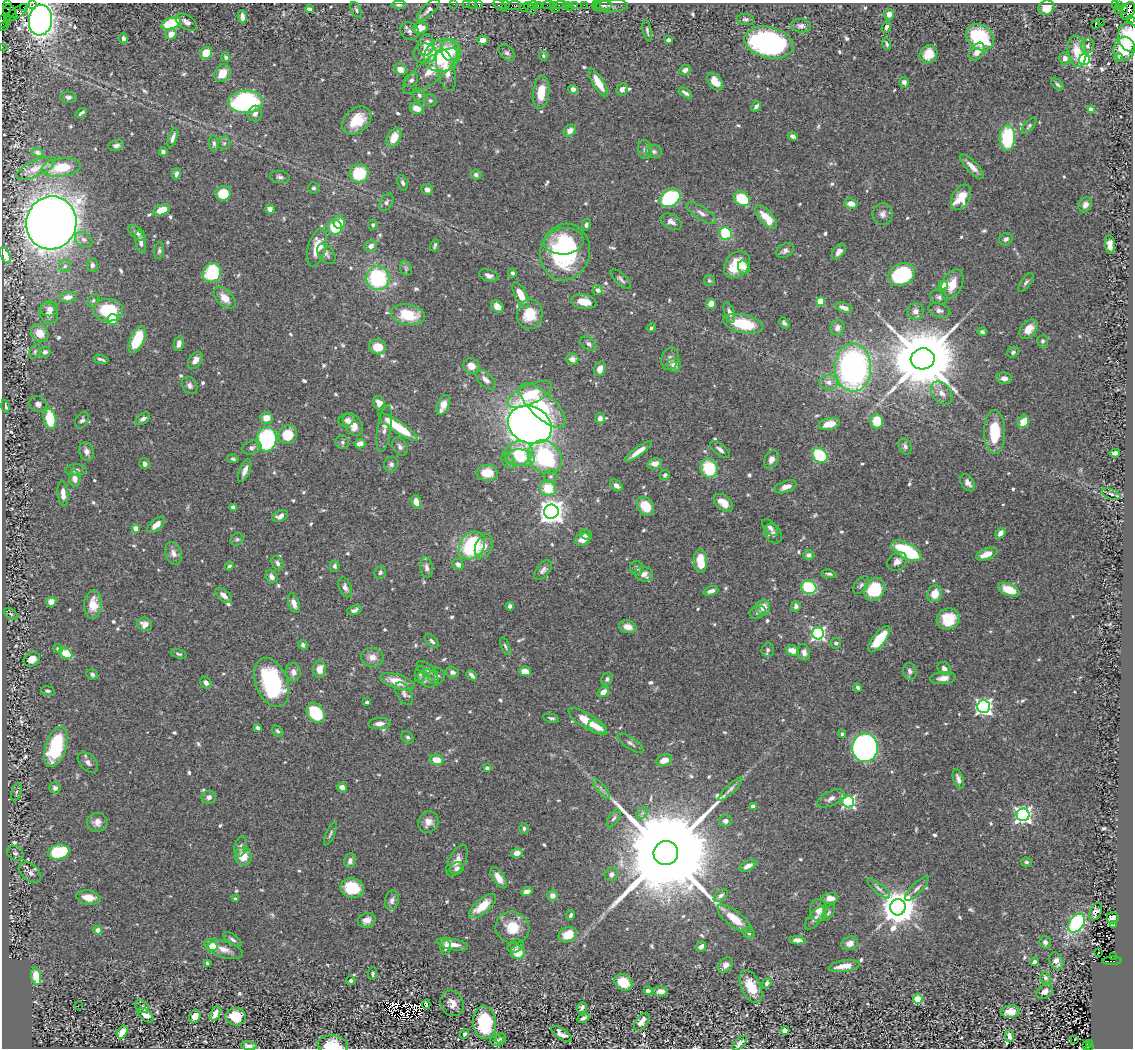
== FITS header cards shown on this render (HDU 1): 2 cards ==
NAXIS1  =                 1131
NAXIS2  =                 1046

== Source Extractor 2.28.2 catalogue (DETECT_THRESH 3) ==
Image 1131 x 1046 px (HDU 1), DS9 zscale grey, 1 PNG px = 1 image px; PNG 1135 x 1050 px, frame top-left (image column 1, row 1046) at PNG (2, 3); each listed source drawn as its Kron ellipse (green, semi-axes under 4 px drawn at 4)
Background 0.744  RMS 0.017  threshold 0.0512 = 3 sigma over >= 5 px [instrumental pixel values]
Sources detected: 713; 2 with non-positive FLUX_AUTO (blend fragments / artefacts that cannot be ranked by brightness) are neither listed nor drawn; of the other 711, the 500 brightest by FLUX_AUTO listed and drawn (211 fainter detections omitted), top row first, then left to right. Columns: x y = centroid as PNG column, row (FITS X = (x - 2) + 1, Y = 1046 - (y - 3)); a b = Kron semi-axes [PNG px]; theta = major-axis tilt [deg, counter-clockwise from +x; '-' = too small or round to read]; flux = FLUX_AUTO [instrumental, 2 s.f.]
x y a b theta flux
33 3 2 2 - 20
7 4 3 3 - 84
454 4 2 2 - 13
466 4 2 2 - 21
472 4 2 2 - 8
399 5 7 4 -2 2.3
479 5 4 3 - 88
505 5 2 2 - 6.2
514 5 7 3 5 120
533 5 4 2 - 52
538 5 3 2 - 47
548 5 5 2 - 35
554 5 3 2 - 37
561 5 6 2 -1 31
566 5 2 2 - 11
574 5 3 3 - 62
584 5 2 2 - 21
596 5 2 2 - 9.5
604 5 8 4 3 2.4
1115 5 3 2 - 42
500 6 7 4 -37 120
610 6 18 6 2 4
1119 6 3 3 - 18
23 7 2 2 - 15
569 7 3 2 - 15
524 8 3 2 - 88
530 8 7 4 -47 50
1046 8 8 7 - 12
309 9 4 3 - 3
556 9 3 2 - 490
1124 9 5 3 - 180
9 10 6 6 - 480
356 10 9 5 -63 2.8
428 10 14 5 43 5.6
1118 10 2 2 - 8.9
1128 11 9 6 63 590
17 12 13 5 33 320
12 14 3 2 - 280
889 14 5 5 - 7.5
242 17 6 4 -88 5.2
8 19 2 2 - 410
746 19 8 5 -5 3
1130 19 4 3 - 50
40 20 15 11 81 410
3 21 6 2 86 27
186 22 12 6 -33 5.8
1101 22 2 2 - 460
171 23 10 5 18 54
1095 25 4 2 - 5.3
4 26 5 2 - 34
801 26 10 6 -7 4.9
886 27 6 4 68 2.7
420 28 8 5 13 15
410 31 9 8 - 4.9
647 31 11 3 -78 2.5
171 34 6 5 - 10
980 37 15 12 -38 76
1129 37 14 10 -80 33
123 38 5 4 - 3.6
482 40 5 4 - 10
668 40 4 4 - 3.3
769 43 25 15 -13 260
887 44 6 4 -69 2.7
426 45 10 8 78 16
1088 46 7 6 - 3.9
2 47 2 2 - 6.5
1124 49 12 10 80 36
451 50 11 9 -73 23
1077 51 15 9 -80 23
977 52 10 6 55 9.4
206 53 6 5 - 25
425 53 11 10 - 15
507 53 9 6 -45 3.3
929 54 9 8 - 17
442 56 18 16 22 80
544 56 5 4 - 3.2
226 57 5 4 - 2.2
1065 58 6 5 - 7.1
1119 58 4 4 - 2.5
1084 59 6 5 - 190
400 69 6 5 - 10
446 70 22 9 -76 17
685 70 6 5 - 5.3
430 71 34 11 38 23
222 73 9 7 55 19
411 80 7 6 - 3.8
715 82 10 6 -51 13
904 82 5 5 - 4.7
598 83 16 5 -59 20
1057 84 7 4 -41 2.4
573 89 5 4 - 5.8
622 89 6 5 - 5.9
541 92 16 8 84 24
685 93 7 4 -33 3.8
419 95 7 5 -52 3.4
68 97 8 5 -4 4.1
430 100 6 6 - 2.9
245 102 17 11 1 190
756 106 6 4 49 4
417 108 7 5 -24 12
1091 109 4 4 - 15
81 113 6 3 34 2.6
255 113 8 7 - 4.8
357 120 16 12 42 35
1029 126 10 4 49 2.5
570 131 7 5 37 7.2
793 136 5 4 - 4.4
394 137 10 6 64 19
173 138 10 4 72 4.1
1007 138 13 7 88 80
214 143 8 5 -85 3
224 143 6 6 - 2.9
116 145 7 5 14 4.2
645 149 10 7 -77 3.7
654 151 8 6 -4 3.3
163 152 4 4 - 4
37 153 6 4 -20 3
61 167 20 9 7 31
972 167 16 5 -45 9.1
36 168 22 7 24 8.7
359 173 9 9 - 48
176 174 6 4 75 3.4
476 175 5 5 - 2.8
280 177 10 6 -9 3.7
403 183 8 5 -71 3.3
313 188 5 5 - 2.6
427 189 5 5 - 5.5
223 193 7 7 - 31
961 197 14 8 59 28
670 198 11 8 32 150
742 199 8 6 -33 62
386 202 9 6 60 3.6
851 204 7 5 -10 11
1085 205 8 6 56 6
270 209 4 4 - 8.2
162 210 9 5 19 20
701 213 17 6 -33 6.9
883 214 11 10 - 6.5
766 217 15 6 -47 28
671 222 11 7 -30 6
51 223 27 25 74 1500
339 223 6 6 - 18
373 225 5 4 - 2.4
586 225 6 3 78 2.4
335 227 7 7 - 44
137 233 10 5 -41 4.6
726 234 6 6 - 55
84 239 9 6 -31 4.7
1006 239 7 6 - 4.1
564 241 20 13 5 81
141 242 12 5 -79 4.9
435 245 6 3 72 2.3
1110 245 9 5 -84 8.5
371 246 6 5 - 6.3
317 247 20 9 74 26
785 250 9 6 31 4.4
159 251 8 5 81 2.5
565 252 28 24 73 130
839 252 9 5 52 5.7
326 254 11 7 -54 4.6
5 255 8 4 -67 10
737 264 15 11 47 37
92 265 6 5 - 3.1
65 266 6 6 - 2.6
744 267 7 5 -56 4.9
406 268 7 5 -71 2.5
212 273 10 9 - 73
512 273 4 4 - 2.6
489 275 10 5 -19 5.7
901 275 14 11 28 100
378 278 12 11 - 110
621 279 13 5 -44 3.8
709 281 5 5 - 2.2
1026 282 11 5 54 3
952 284 16 9 64 21
943 285 4 4 - 28
598 290 5 4 - 7.3
521 295 14 6 -62 20
68 297 8 5 6 8.4
939 297 9 7 -27 3.7
225 298 13 8 -47 14
93 300 7 5 50 2.5
821 301 4 4 - 40
584 302 12 7 -8 17
711 304 5 5 - 10
497 307 7 5 -45 8.5
844 308 9 4 -17 8
49 309 8 7 - 5.5
108 310 15 11 -3 56
939 310 11 7 -15 5.4
916 311 8 8 - 8.6
729 312 11 5 -70 4.7
49 313 10 8 -59 7.6
408 314 17 10 -11 40
530 314 15 13 84 32
113 319 5 5 - 28
784 323 6 4 -49 2.7
743 324 20 9 -12 50
651 328 5 4 - 2.5
837 328 8 6 66 5.6
1028 329 11 7 51 15
982 332 5 4 - 2.6
40 333 9 8 - 15
137 340 14 6 65 47
1043 341 6 5 - 2.3
179 344 8 5 79 6.9
588 344 9 6 -36 4.7
378 347 8 7 - 24
35 352 8 5 65 2.2
45 352 5 5 - 4.4
1013 352 6 5 - 2.7
101 359 7 3 -18 2.8
572 359 6 5 - 7.4
670 359 11 8 72 5.4
923 359 12 10 12 15000
195 360 9 6 57 8.1
674 365 7 6 - 9.2
471 366 8 7 - 10
853 368 24 18 -89 340
600 369 7 5 75 11
1004 378 7 6 - 5.6
486 380 12 6 -45 7.4
829 382 9 7 -8 8
190 385 9 7 -55 4.2
942 393 13 9 -52 9.1
530 394 24 9 26 49
379 403 7 5 -63 8.6
38 404 8 7 - 4.5
443 405 10 5 65 15
6 406 6 4 -78 3.8
543 406 29 12 -43 48
266 418 6 6 - 12
600 418 5 5 - 6.7
50 419 10 6 -80 41
143 419 8 5 34 3.9
82 420 9 6 64 3.1
347 420 8 6 17 5.6
877 421 7 6 - 30
1023 422 6 5 - 21
353 424 13 8 -53 15
829 424 10 5 13 19
530 425 22 18 -25 1200
398 427 23 5 -34 45
384 429 24 7 81 8.2
995 432 22 10 -89 48
288 435 9 9 - 35
267 439 12 10 86 170
342 442 7 6 - 3.1
360 444 5 4 - 9.9
905 446 8 6 -65 3.5
252 447 10 6 18 4.2
400 447 10 7 -58 4
720 449 11 5 -39 4.7
86 451 9 7 -72 5.5
638 452 16 4 36 11
518 453 14 12 22 37
1115 453 5 4 - 4.3
820 455 8 6 -39 78
545 457 18 15 -41 120
521 458 14 8 -7 27
233 459 5 4 - 2.4
771 459 9 6 61 7.4
508 461 8 6 -60 4.7
145 464 5 5 - 3.6
391 464 7 7 - 3.9
655 464 7 5 14 9.6
709 468 10 8 -69 51
76 470 11 5 1 4.3
245 470 12 5 68 7.2
487 473 10 8 1 22
665 475 5 4 - 2.6
551 476 7 6 - 3.3
75 478 8 6 -84 7.5
968 483 9 6 -55 6.2
616 485 7 5 -40 7.1
786 487 11 5 19 9.7
548 488 8 7 - 31
63 493 13 5 -85 8.1
1111 494 10 5 -21 3.8
416 502 7 5 -78 10
723 503 11 7 -40 13
645 506 10 8 -54 23
233 507 4 4 - 6.6
551 512 7 7 - 1100
280 516 8 5 26 6.4
156 525 10 5 40 10
136 528 4 4 - 15
770 528 10 5 -48 4.1
773 533 10 8 -57 4.6
1000 533 6 4 52 6.9
586 535 6 5 - 3.4
237 539 7 5 37 2.3
583 539 8 6 18 12
472 546 15 12 52 91
484 546 12 8 66 9.9
906 551 16 7 -28 87
173 553 11 8 -71 7.4
987 554 11 5 21 15
809 555 5 5 - 5.1
700 561 12 6 -88 25
897 561 10 8 33 7.2
277 563 8 5 -59 4.2
458 564 6 5 - 6.4
229 566 5 4 - 2.7
335 566 6 4 -90 2.7
426 568 10 6 -84 5.3
637 568 7 6 - 3.4
543 570 11 6 52 4.6
380 572 6 5 - 2.5
644 574 9 7 -14 7.8
829 574 7 3 -7 2.4
271 577 7 5 -54 5
861 585 10 6 50 3.1
345 587 10 6 -69 4.9
809 587 8 6 -21 89
874 589 12 9 57 62
1009 590 11 6 -22 28
711 591 7 4 19 5.6
935 594 8 7 - 17
224 595 10 5 -40 7.2
51 602 5 4 - 12
294 603 10 5 -72 7.2
93 605 14 9 88 19
510 606 4 4 - 3.7
796 606 5 4 - 4.7
763 607 7 7 - 12
354 610 8 4 19 3.8
758 612 8 6 19 3.2
11 614 7 5 -37 2.3
948 619 12 10 24 35
145 624 7 6 - 8.8
628 627 9 6 -13 10
818 633 6 6 - 260
879 639 16 6 52 43
432 641 8 4 -44 3.3
836 643 5 5 - 2.8
303 645 5 4 - 3.1
505 646 9 4 -68 2.3
58 649 5 4 - 2.5
768 650 7 6 - 3.1
792 650 6 5 - 16
804 652 8 6 -74 6
66 653 7 5 -35 30
179 654 8 4 -16 2.3
372 657 11 9 -11 9.1
32 659 8 6 30 9.7
319 669 8 6 87 11
944 669 7 6 - 5.3
427 670 12 6 -37 4.3
525 671 6 5 - 14
910 671 8 7 - 4.5
293 672 9 7 -85 6.4
452 672 6 5 - 3.5
92 674 6 5 - 3.2
420 675 8 5 88 2.8
472 675 6 3 -46 4.9
437 676 8 8 - 4.4
428 678 10 8 -28 6.8
943 678 13 6 6 8.3
607 679 7 5 62 2.6
397 681 18 7 -17 20
272 682 25 16 -68 130
206 683 6 5 - 4.9
858 687 4 4 - 3.2
48 691 7 4 -11 2.8
603 692 6 4 34 9.1
404 694 12 7 -60 4.4
367 702 4 3 - 3
984 707 6 6 - 410
316 713 11 8 -53 75
551 718 8 4 -11 2.4
588 722 23 7 -32 29
379 724 11 5 3 7.1
598 727 10 6 -27 9.6
258 728 4 3 - 2.9
278 731 6 4 -48 2.8
842 734 4 4 - 2.3
408 737 7 5 -45 2.4
630 743 15 5 -34 4.5
56 747 21 10 73 85
865 748 14 13 - 430
436 760 7 5 -14 16
664 760 8 5 21 12
88 762 12 7 -45 5.5
487 768 4 4 - 4.7
958 779 10 5 -72 5.5
342 787 5 4 - 9.6
55 788 6 5 - 4.1
601 788 13 4 -51 4
730 789 16 4 44 4.8
16 792 9 5 74 2.3
209 797 7 6 - 4.7
831 798 15 7 24 6.7
848 802 6 5 - 200
753 806 4 4 - 8.1
642 813 7 5 46 2.8
1023 815 6 6 - 380
614 818 10 5 58 3.2
726 821 6 5 - 4.5
97 822 10 9 - 7.5
428 822 11 10 - 9.3
524 828 5 4 - 2.8
330 834 12 3 66 2.6
241 847 10 6 76 4.3
59 852 10 7 12 66
15 853 9 7 -35 3.9
517 853 6 5 - 9.6
666 853 12 12 - 52000
243 857 9 8 - 18
457 860 17 8 64 9.8
350 861 7 6 - 5
1026 862 5 4 - 2.7
748 866 9 4 27 7.4
457 868 7 6 - 4.4
30 872 12 8 -39 6
611 874 7 6 - 4.6
499 878 12 5 -57 13
352 888 12 9 -11 41
879 888 14 4 -40 4.4
917 888 16 5 46 4.9
527 891 6 4 14 8.5
553 895 5 5 - 8.6
721 896 8 5 39 4
89 897 12 7 -9 13
830 898 8 5 3 9.5
236 899 4 3 - 6.2
392 900 10 7 78 4.8
482 906 17 7 40 25
898 907 8 7 - 2900
818 910 11 8 -89 9.3
1096 912 9 5 65 3.2
828 913 9 4 56 2.2
571 915 4 3 - 2.5
815 918 14 6 50 5.5
1113 918 6 6 - 6.1
735 919 21 8 -38 22
367 920 9 7 20 8.8
1076 923 10 7 54 170
1114 925 4 3 - 2.2
512 928 17 16 - 30
98 930 4 4 - 17
749 933 6 5 - 2.7
568 935 9 7 25 24
232 939 11 5 -35 3.5
797 940 8 4 -3 8.5
1045 942 6 5 - 4.7
850 943 8 6 22 9
452 944 16 5 -11 12
213 946 5 4 - 49
516 946 8 6 22 3.1
446 947 7 5 90 4.2
701 947 5 4 - 4.8
223 949 20 8 -18 11
518 952 7 6 - 22
1099 953 3 2 - 2.7
1113 956 4 3 - 88
1056 961 9 6 -63 7.6
1112 961 9 4 1 450
1035 962 4 3 - 3.8
207 963 4 3 - 2.4
725 965 9 6 49 7
844 966 16 5 8 17
373 974 6 4 83 2.8
36 976 9 5 -79 31
1045 978 6 5 - 4.4
351 981 5 4 - 3.1
623 982 9 7 -35 36
767 983 5 4 - 3
751 986 18 9 -65 31
648 991 4 4 - 7.2
661 991 7 5 1 6.3
1045 992 9 6 33 6.8
918 999 4 4 - 46
452 1003 13 11 -62 12
426 1004 5 3 - 2.8
78 1006 2 2 - 12
142 1007 8 5 -34 4.1
582 1007 5 5 - 3.5
1010 1012 9 6 7 12
215 1013 8 4 66 10
146 1015 9 5 -40 10
195 1016 6 5 - 17
236 1017 10 8 -6 31
583 1018 6 3 28 3.1
642 1022 10 5 53 9
484 1023 16 11 -83 99
785 1030 4 4 - 7.8
122 1032 7 5 57 16
464 1034 5 4 - 2.7
562 1034 12 5 -33 7.7
1009 1036 6 4 -77 6.5
500 1038 5 5 - 3.3
497 1040 7 5 -2 3.3
1075 1040 3 2 - 3.1
740 1043 9 4 45 5.7
1089 1043 3 2 - 70
333 1045 15 10 -4 27
1086 1045 4 3 - 44
249 1046 8 4 -7 5
1089 1047 3 2 - 58
At the frame edge (FLAGS 8, measured only in part): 16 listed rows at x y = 33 3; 7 4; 454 4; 466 4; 472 4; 479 5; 1130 19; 40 20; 3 21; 4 26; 1129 37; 2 47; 5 255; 333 1045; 249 1046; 1089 1047
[211 fainter detections neither listed nor drawn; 2 non-positive-flux detections neither listed nor drawn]